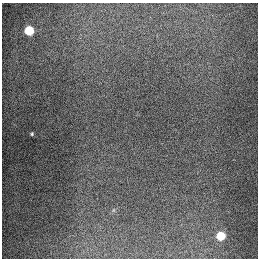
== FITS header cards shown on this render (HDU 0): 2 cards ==
NAXIS1  =                  256
NAXIS2  =                  256

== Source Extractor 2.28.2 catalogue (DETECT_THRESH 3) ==
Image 256 x 256 px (HDU 0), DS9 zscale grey, 1 PNG px = 1 image px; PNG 260 x 260 px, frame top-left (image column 1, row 256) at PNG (2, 3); no overlay
Background 1280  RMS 26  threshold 78.4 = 3 sigma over >= 5 px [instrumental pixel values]
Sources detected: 3; all 3 listed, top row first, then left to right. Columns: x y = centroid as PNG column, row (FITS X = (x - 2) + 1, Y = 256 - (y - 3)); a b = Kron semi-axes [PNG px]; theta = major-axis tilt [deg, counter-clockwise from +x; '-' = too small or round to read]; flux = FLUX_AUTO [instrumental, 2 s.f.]
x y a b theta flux
29 30 6 5 - 94000
32 134 3 3 - 2000
221 236 6 5 - 73000